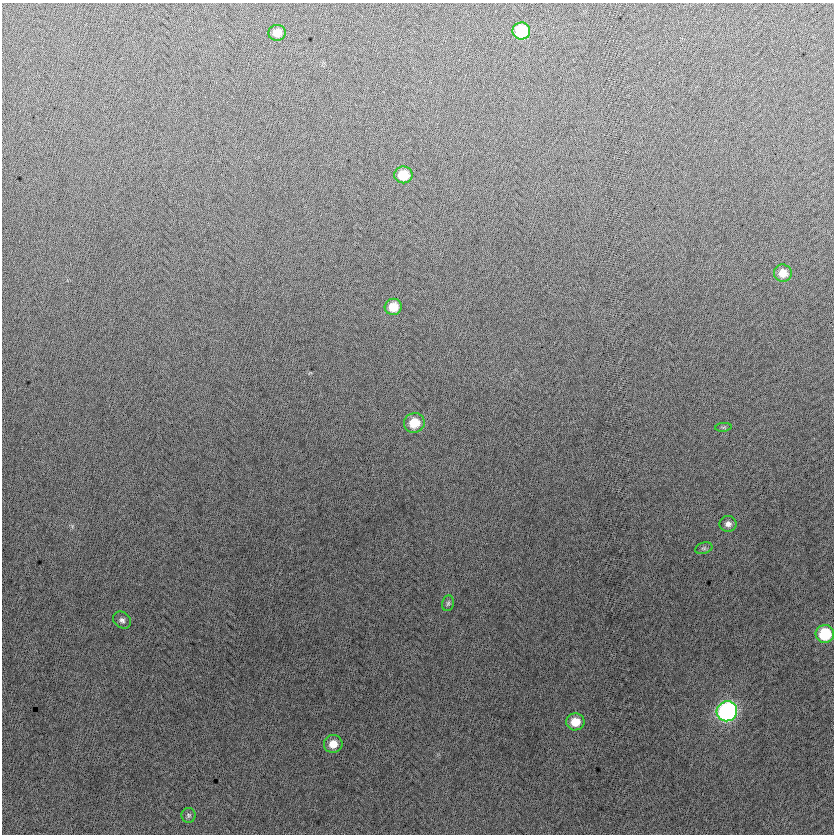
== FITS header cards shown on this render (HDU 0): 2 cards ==
NAXIS1  =                  832
NAXIS2  =                  832

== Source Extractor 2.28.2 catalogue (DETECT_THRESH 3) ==
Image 832 x 832 px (HDU 0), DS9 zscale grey, 1 PNG px = 1 image px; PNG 836 x 836 px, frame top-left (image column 1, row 832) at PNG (2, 3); each listed source drawn as its Kron ellipse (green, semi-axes under 4 px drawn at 4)
Background -1.68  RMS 13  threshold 38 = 3 sigma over >= 5 px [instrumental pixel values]
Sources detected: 16; all 16 listed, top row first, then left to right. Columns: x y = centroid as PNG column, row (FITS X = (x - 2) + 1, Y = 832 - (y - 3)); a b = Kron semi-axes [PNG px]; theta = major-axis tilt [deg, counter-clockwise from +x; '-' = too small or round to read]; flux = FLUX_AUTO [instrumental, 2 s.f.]
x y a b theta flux
521 31 9 8 - 46000
277 33 8 8 - 9600
403 175 9 8 - 21000
783 273 9 8 - 9800
393 307 8 8 - 15000
414 423 10 9 - 18000
723 427 8 3 5 1100
728 524 8 8 - 4000
704 548 9 5 17 1800
448 603 8 6 73 1900
122 620 9 7 -40 3200
825 634 9 9 - 42000
727 711 10 10 - 210000
575 722 9 8 - 15000
333 744 9 9 - 10000
189 815 7 7 - 2100